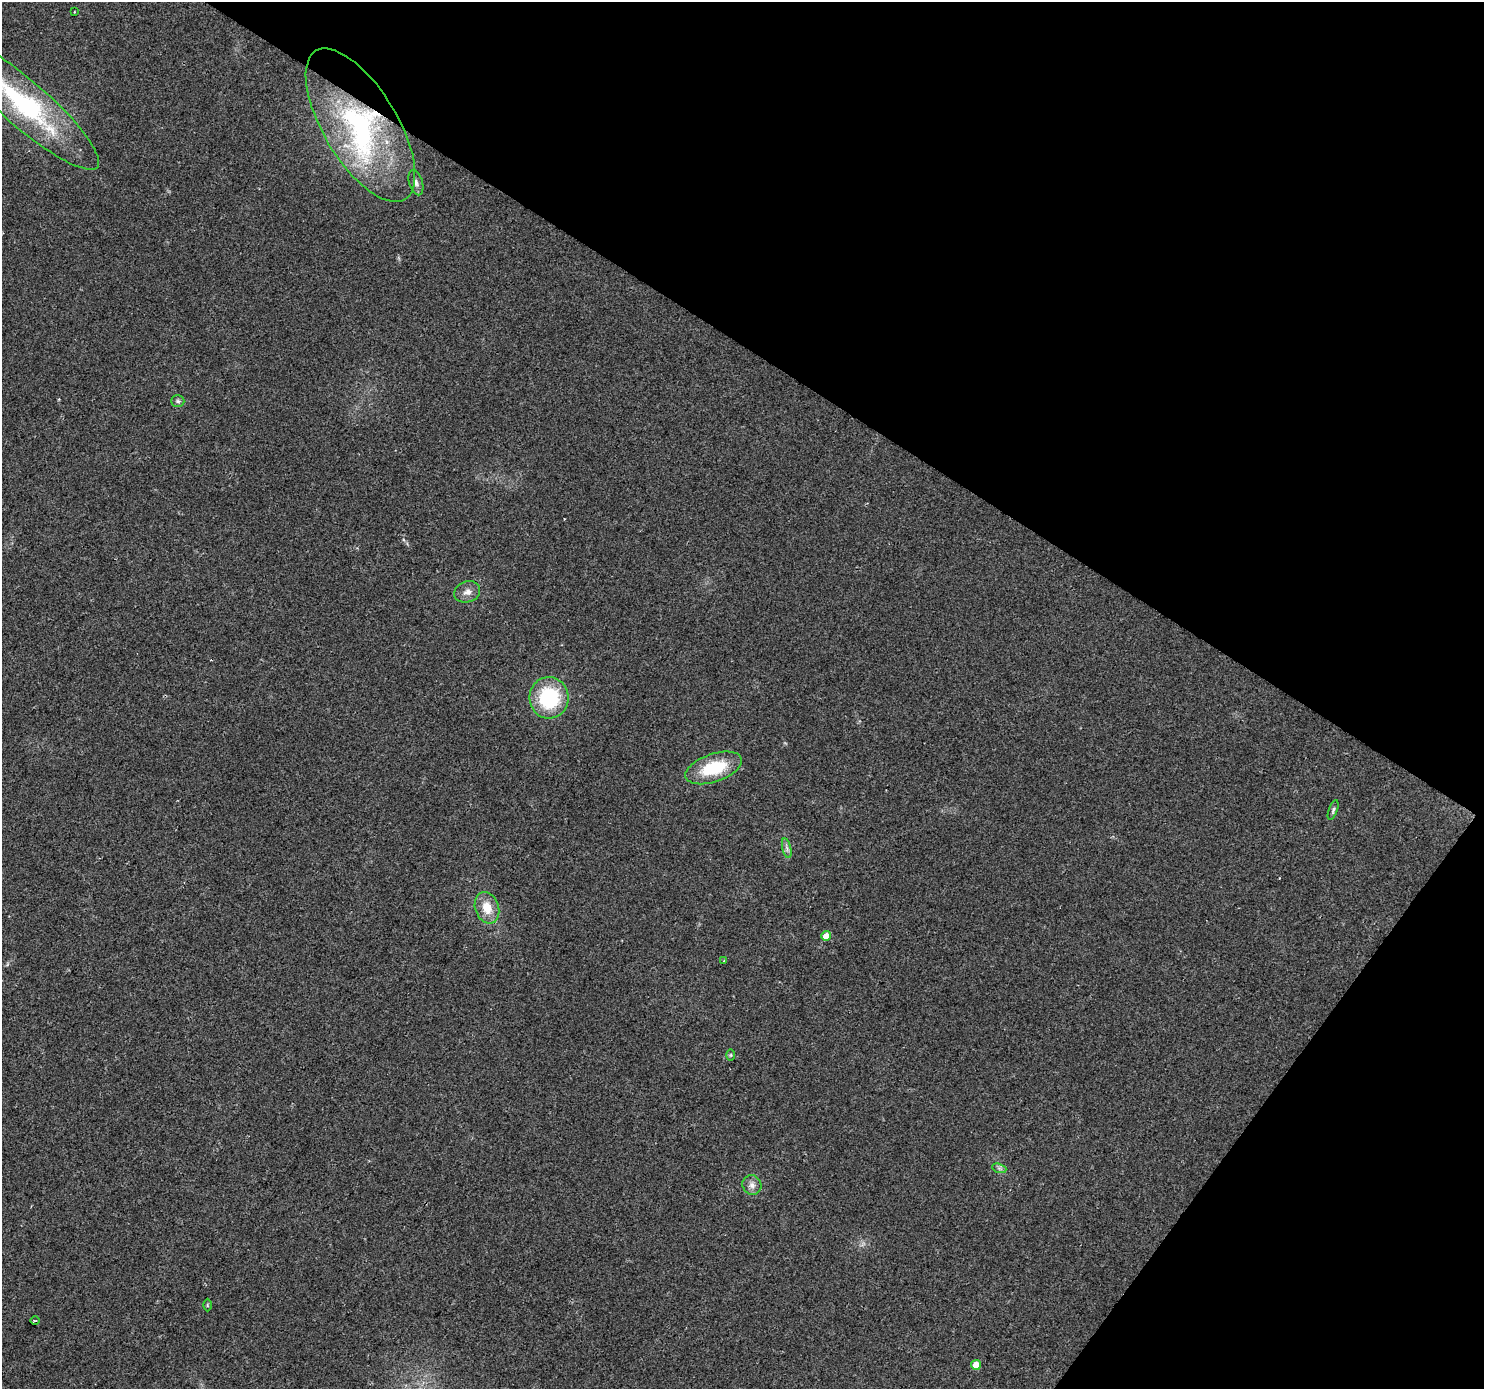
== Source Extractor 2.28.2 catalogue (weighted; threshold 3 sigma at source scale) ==
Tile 8 of 4 x 4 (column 4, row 2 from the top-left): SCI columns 4445-5926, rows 2960-4346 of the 5931 x 5985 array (HDU 1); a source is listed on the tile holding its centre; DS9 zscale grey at full resolution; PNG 1486 x 1391 px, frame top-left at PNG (2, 2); each listed source drawn as its Kron ellipse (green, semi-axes under 4 px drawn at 4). Shown black and unused: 32% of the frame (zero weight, under 2 of 3 exposures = <1% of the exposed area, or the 3 px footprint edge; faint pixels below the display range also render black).
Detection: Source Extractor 2.28.2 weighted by HDU 2 'WHT'; one run over the whole footprint, this tile lists its part. Background 0.0505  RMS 0.0082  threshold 0.0368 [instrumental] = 3 sigma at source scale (4.5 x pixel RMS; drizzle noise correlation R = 1.50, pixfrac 1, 0.0396/0.0396 arcsec/px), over >= 5 px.
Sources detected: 20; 1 inside a brighter object's white glare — neither listed nor drawn; the other 19 listed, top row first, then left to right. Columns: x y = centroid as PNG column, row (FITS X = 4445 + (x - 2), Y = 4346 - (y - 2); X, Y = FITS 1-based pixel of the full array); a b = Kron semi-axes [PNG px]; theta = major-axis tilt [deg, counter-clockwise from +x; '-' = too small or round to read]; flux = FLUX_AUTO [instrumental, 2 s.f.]
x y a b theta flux
74 12 3 2 - 0.57
25 104 96 23 -41 130
360 125 87 37 -59 150
416 183 13 7 -73 3.6
178 401 7 5 -2 1.8
467 592 13 10 22 5.8
549 698 21 19 89 60
714 768 29 14 19 39
1333 810 10 4 70 1.9
787 848 10 4 -77 2.3
487 908 16 11 -71 14
826 936 5 5 - 7.3
724 961 3 2 - 0.68
731 1055 6 4 89 0.97
999 1168 7 4 -19 1.9
752 1185 10 9 - 4.6
207 1305 6 4 -90 0.92
35 1321 5 3 - 0.75
976 1365 5 5 - 14
Isophote crosses this tile's border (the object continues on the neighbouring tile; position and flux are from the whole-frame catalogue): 1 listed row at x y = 25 104